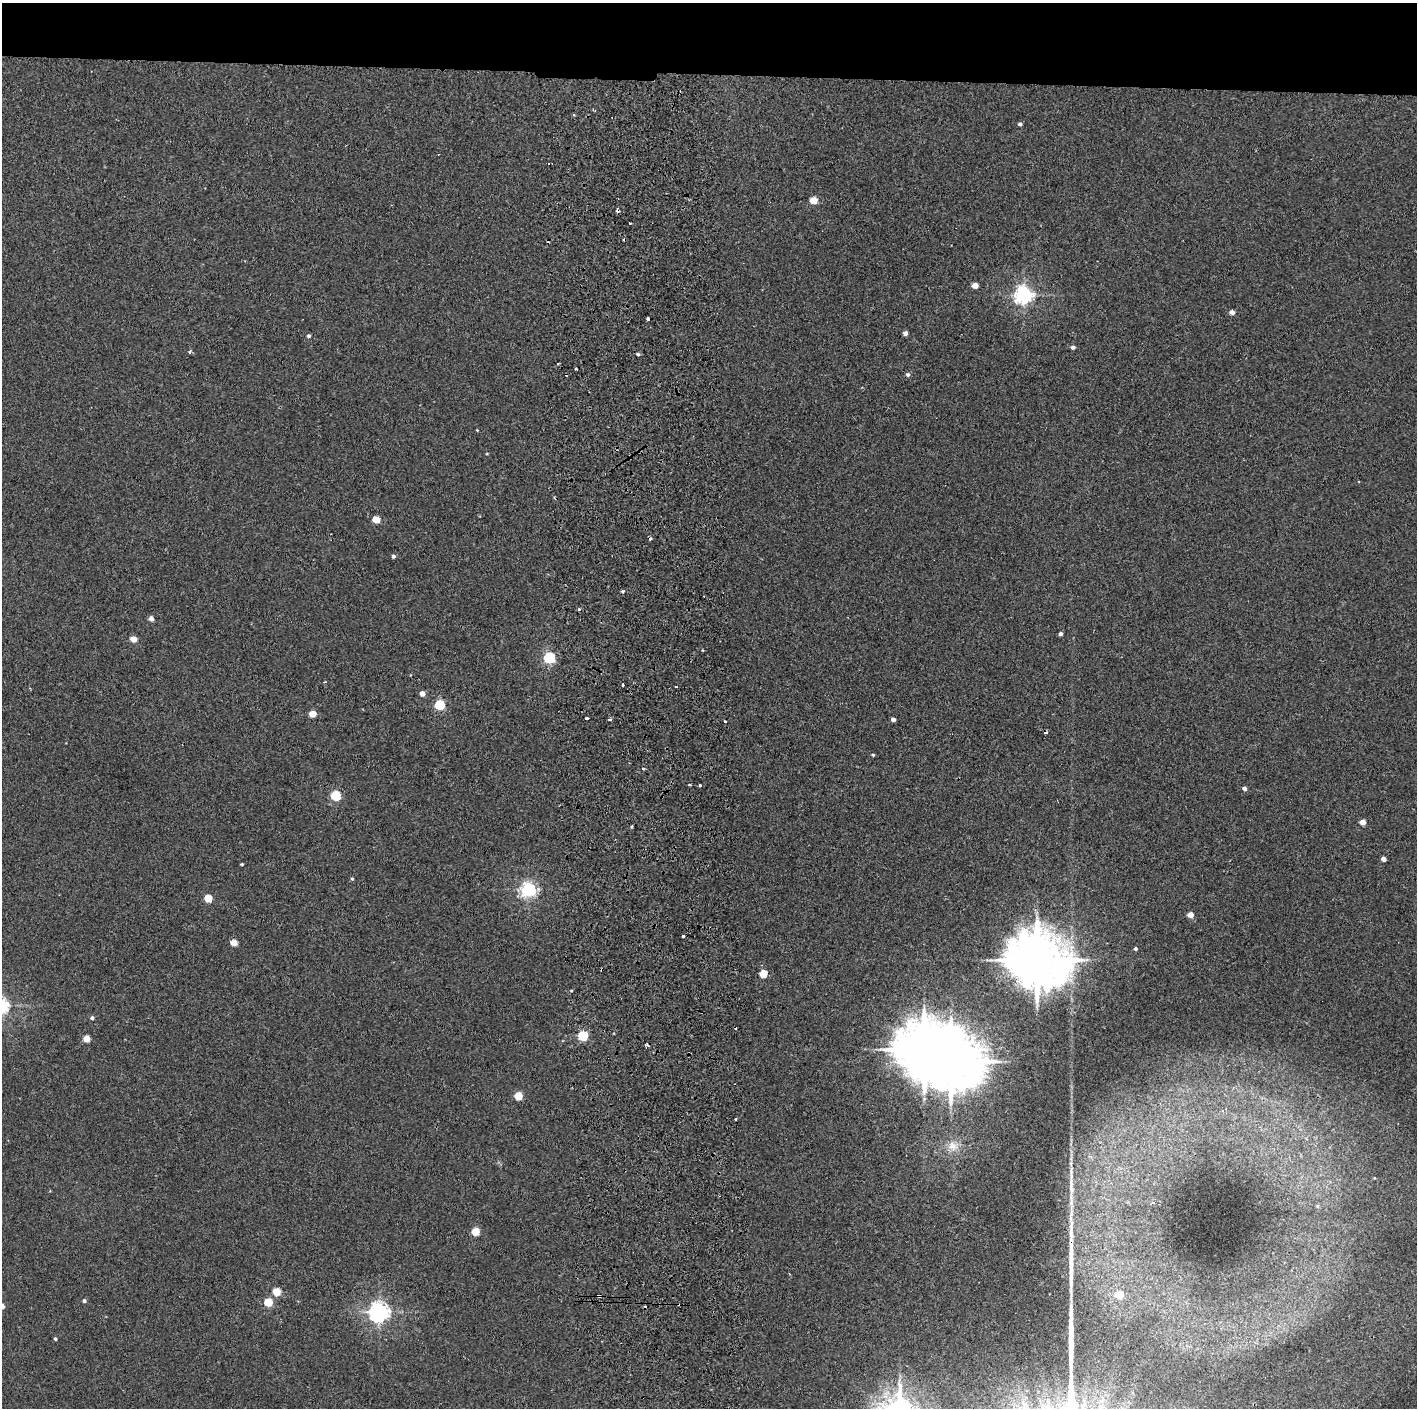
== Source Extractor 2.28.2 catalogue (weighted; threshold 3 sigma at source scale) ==
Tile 2 of 3 x 3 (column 2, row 1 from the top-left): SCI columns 1475-2889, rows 2817-4222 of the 4361 x 4228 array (HDU 1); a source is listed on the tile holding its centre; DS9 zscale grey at full resolution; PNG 1419 x 1410 px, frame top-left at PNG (2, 3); no overlay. Shown black and unused: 5% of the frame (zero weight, under 2 of 3 exposures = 3% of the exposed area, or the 3 px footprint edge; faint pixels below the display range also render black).
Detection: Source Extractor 2.28.2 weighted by HDU 2 'WHT'; one run over the whole footprint, this tile lists its part. Background 0.0355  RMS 0.0063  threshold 0.0283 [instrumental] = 3 sigma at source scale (4.5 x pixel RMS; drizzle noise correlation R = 1.50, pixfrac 1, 0.05/0.05 arcsec/px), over >= 5 px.
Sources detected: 79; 1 inside a brighter object's white glare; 13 cosmic-ray / hot-pixel residue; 1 long thin detection or spike segment (spike, bleed or trail) — not listed; the other 64 listed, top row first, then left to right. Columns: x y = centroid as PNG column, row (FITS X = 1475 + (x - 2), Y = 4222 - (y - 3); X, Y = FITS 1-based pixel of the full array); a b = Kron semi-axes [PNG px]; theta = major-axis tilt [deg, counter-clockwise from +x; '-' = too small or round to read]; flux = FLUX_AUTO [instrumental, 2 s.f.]
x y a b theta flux
1020 124 4 4 - 2
813 200 5 4 - 15
630 223 3 2 - 0.95
975 285 4 4 - 8.1
1023 295 6 6 - 250
1232 312 4 4 - 4
648 319 3 3 - 2.4
905 333 4 4 - 3
309 336 4 4 - 1.3
1073 347 4 4 - 2.3
190 352 5 4 - 0.96
638 354 4 4 - 1.1
908 374 5 5 - 1.5
477 430 3 2 - 0.45
487 454 4 3 - 0.49
376 519 5 4 - 15
393 556 4 4 - 1.7
623 591 4 4 - 0.83
579 609 4 4 - 0.62
151 619 5 4 - 3.4
1060 634 4 4 - 1.9
133 639 5 4 - 7.6
549 658 5 5 - 74
623 685 3 2 - 2.4
422 694 4 4 - 4.3
440 705 5 5 - 46
313 714 5 4 - 11
586 718 4 3 - 3.1
610 719 3 3 - 2.9
893 720 4 4 - 2.8
725 721 3 3 - 1.9
873 755 4 3 - 0.73
643 768 3 3 - 1.5
690 785 3 3 - 1.6
700 785 3 3 - 4.9
1244 788 4 4 - 2.2
336 796 5 5 - 45
1363 822 4 4 - 6.6
1383 859 4 4 - 4.4
242 864 3 2 - 0.74
352 879 4 4 - 0.73
528 890 6 6 - 170
208 898 5 4 - 18
1190 915 4 4 - 6.8
683 936 3 3 - 7.4
234 943 5 4 - 10
1135 949 3 3 - 1.2
1037 960 17 15 -15 3700
763 974 5 4 - 19
92 1018 4 4 - 1.4
583 1036 5 5 - 49
86 1038 5 4 - 12
951 1061 17 15 34 3500
518 1096 5 5 - 20
952 1146 15 13 -30 7.6
1153 1203 5 3 - 0.66
1317 1206 6 5 - 0.97
475 1232 5 5 - 20
276 1292 5 4 - 19
1119 1295 5 5 - 15
84 1301 4 4 - 1.5
268 1302 5 5 - 22
379 1312 7 6 - 330
55 1339 4 3 - 1